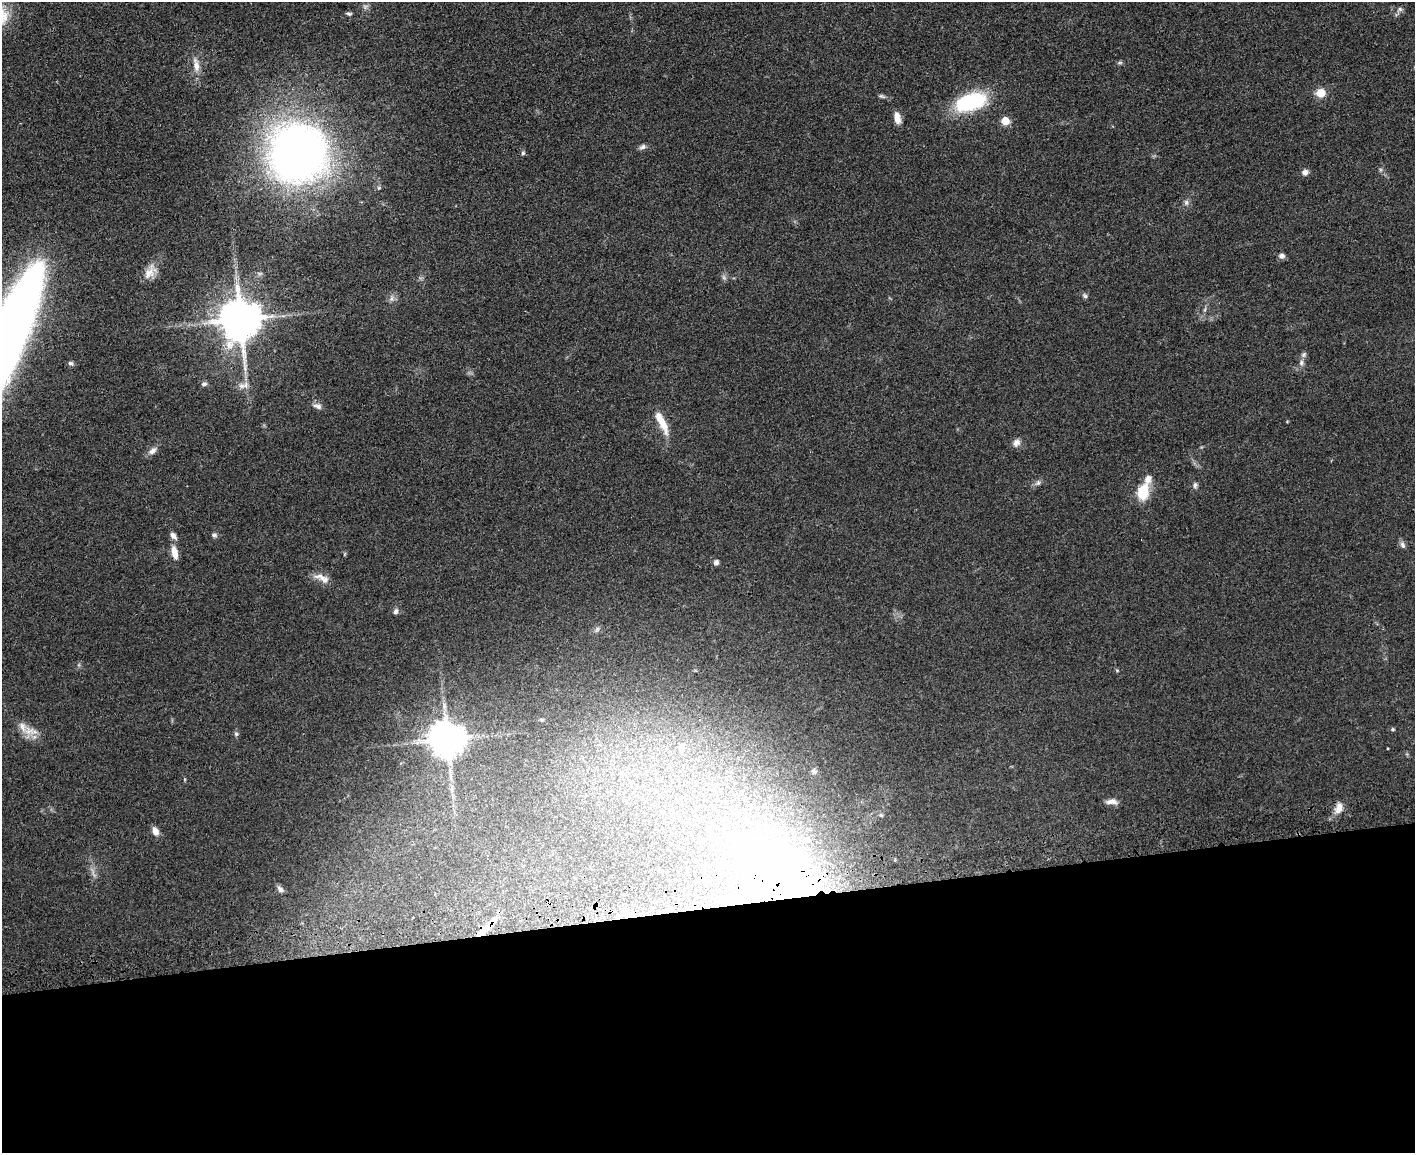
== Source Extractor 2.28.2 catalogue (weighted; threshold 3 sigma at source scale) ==
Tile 11 of 3 x 4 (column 2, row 4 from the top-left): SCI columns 1704-3116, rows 66-1216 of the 4709 x 4733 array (HDU 1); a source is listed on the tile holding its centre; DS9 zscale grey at full resolution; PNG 1417 x 1155 px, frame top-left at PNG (2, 2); no overlay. Shown black and unused: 21% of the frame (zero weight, under 3 of 4 exposures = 7% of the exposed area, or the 3 px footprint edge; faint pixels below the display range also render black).
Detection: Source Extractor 2.28.2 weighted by HDU 2 'WHT'; one run over the whole footprint, this tile lists its part. Background 0.0467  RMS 0.0051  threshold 0.023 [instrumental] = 3 sigma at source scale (4.5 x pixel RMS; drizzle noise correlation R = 1.50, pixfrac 1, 0.05/0.05 arcsec/px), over >= 5 px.
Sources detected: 61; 2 too faint to see at this stretch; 2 inside a brighter object's white glare — not listed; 1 inside a brighter listed object's ellipse — not listed separately; the other 56 listed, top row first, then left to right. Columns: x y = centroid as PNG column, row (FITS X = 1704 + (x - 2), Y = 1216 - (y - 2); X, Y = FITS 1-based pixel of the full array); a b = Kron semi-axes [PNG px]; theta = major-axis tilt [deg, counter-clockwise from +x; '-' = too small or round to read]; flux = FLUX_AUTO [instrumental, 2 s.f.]
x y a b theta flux
1400 9 7 6 - 1.3
349 14 8 4 -12 0.93
1120 63 7 4 1 0.8
196 65 20 8 -79 5.1
1321 93 9 8 - 6.5
882 96 10 4 -25 1.1
970 102 35 17 17 40
897 118 14 7 -80 4.1
1005 121 5 5 - 15
642 147 10 6 27 1.5
297 153 44 43 - 380
523 153 5 5 - 0.83
1305 172 8 7 - 2
1186 202 8 6 -76 1.5
1282 256 8 6 -6 1.7
150 272 22 12 55 5.9
1085 296 7 5 -31 1.1
391 299 9 6 84 1.6
240 320 12 11 - 1900
5 341 135 27 67 600
1304 355 9 5 53 1.3
70 363 7 5 -1 1.1
1301 363 8 7 - 1.7
204 384 8 6 18 1.3
242 386 10 8 -23 2.9
318 406 13 6 -15 2.1
662 422 30 8 -63 9.4
1016 443 11 9 48 2.7
152 451 13 7 38 2.6
1148 479 12 8 75 3.7
1038 483 7 5 43 1.3
1195 485 8 6 82 1.3
1142 493 14 10 73 16
214 535 6 6 - 1.2
173 536 11 6 -50 2.1
1403 545 10 6 -59 1.7
174 552 15 7 -77 5.4
716 562 6 5 - 1.9
322 578 23 9 -24 4.5
396 611 7 5 71 1.6
597 629 8 5 54 1.4
542 719 6 4 0 0.58
1392 729 6 4 0 0.7
29 731 18 12 -3 6.4
236 734 6 5 - 1
447 739 10 10 - 1300
681 747 6 6 - 2.4
814 771 9 7 -61 1.7
1112 801 14 7 0 3.1
1339 808 14 8 73 5
881 815 5 5 - 0.65
155 831 9 7 -59 3.6
807 839 8 6 -16 1.7
280 889 10 6 -50 1.7
781 889 73 41 -25 130
487 927 31 6 46 6.5
Overlapping masked pixels (flux is a lower limit): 2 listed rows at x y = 781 889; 487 927
Isophote crosses this tile's border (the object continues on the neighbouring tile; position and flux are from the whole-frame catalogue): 1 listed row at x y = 5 341